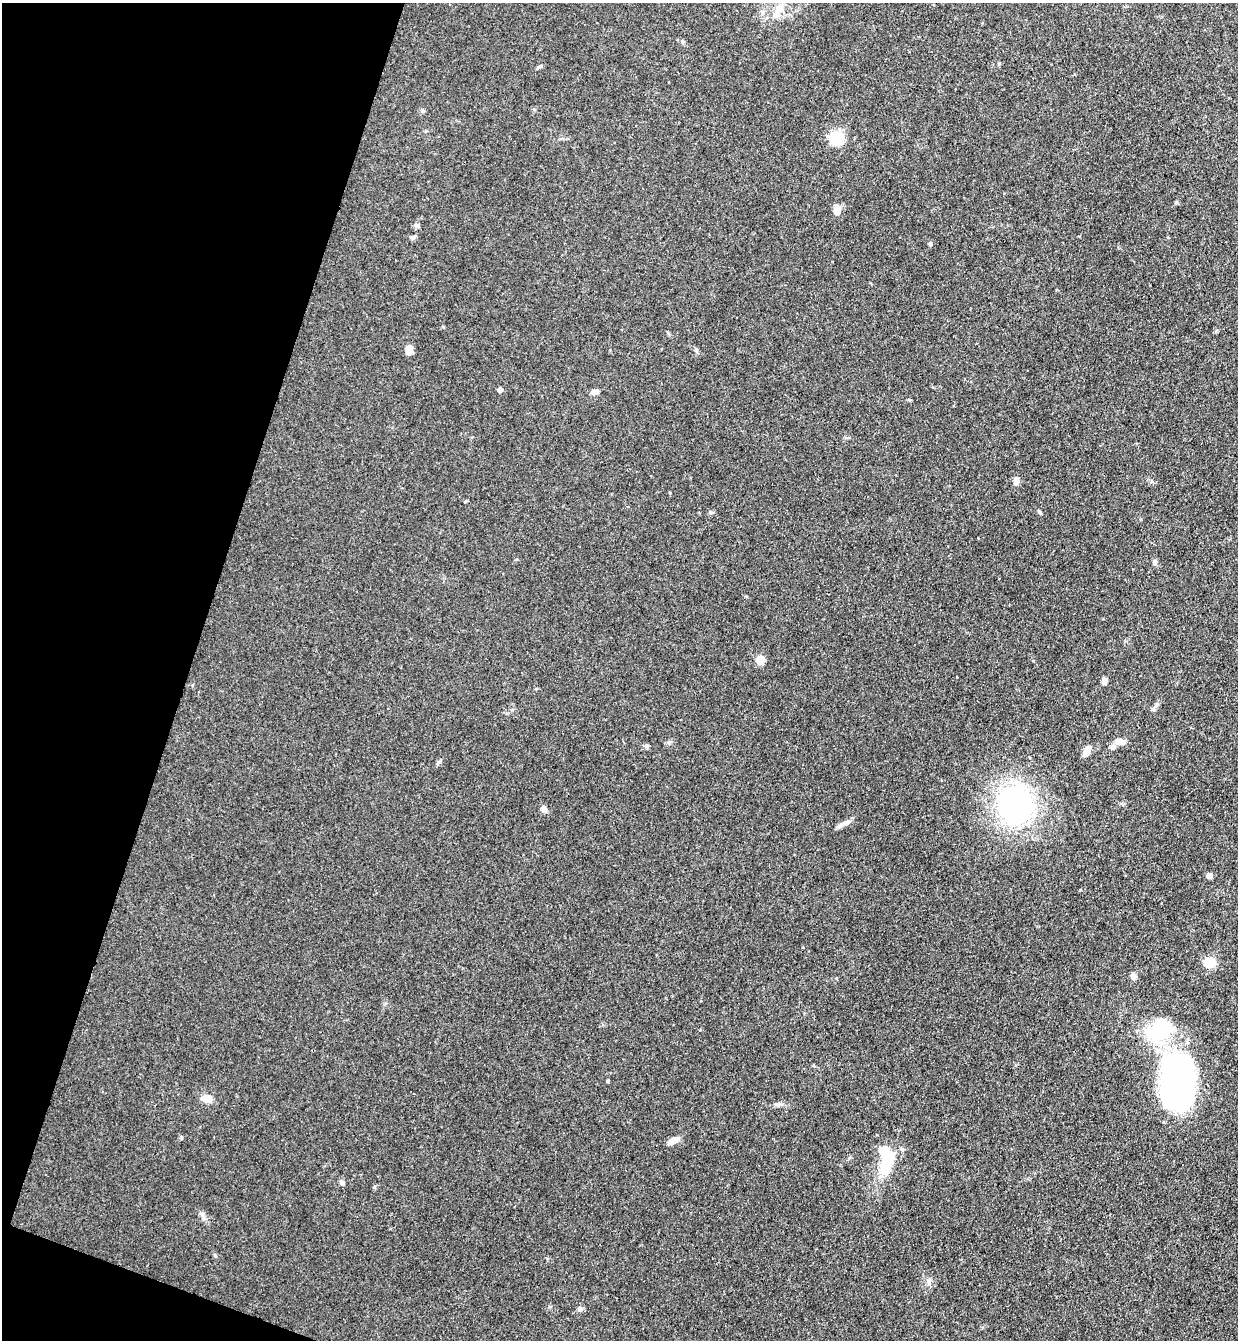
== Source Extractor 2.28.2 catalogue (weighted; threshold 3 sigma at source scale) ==
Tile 9 of 4 x 4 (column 1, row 3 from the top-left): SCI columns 189-1424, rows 1361-2698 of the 5447 x 5397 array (HDU 1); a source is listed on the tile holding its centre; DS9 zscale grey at full resolution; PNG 1240 x 1342 px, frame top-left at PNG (2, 3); no overlay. Shown black and unused: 16% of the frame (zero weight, under 3 of 4 exposures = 5% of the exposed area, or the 3 px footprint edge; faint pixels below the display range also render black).
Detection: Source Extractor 2.28.2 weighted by HDU 2 'WHT'; one run over the whole footprint, this tile lists its part. Background 0.101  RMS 0.0071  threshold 0.0321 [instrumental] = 3 sigma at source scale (4.5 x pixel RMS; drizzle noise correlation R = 1.50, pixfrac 1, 0.05/0.05 arcsec/px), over >= 5 px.
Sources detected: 38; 1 inside a brighter object's white glare — not listed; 3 inside a brighter listed object's ellipse — not listed separately; the other 34 listed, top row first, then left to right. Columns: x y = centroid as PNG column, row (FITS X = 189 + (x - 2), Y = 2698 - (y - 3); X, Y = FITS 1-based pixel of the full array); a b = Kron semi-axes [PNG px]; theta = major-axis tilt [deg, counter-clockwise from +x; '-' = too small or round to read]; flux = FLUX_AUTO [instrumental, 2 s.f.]
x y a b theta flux
779 9 18 10 51 8.7
540 66 8 3 19 1.2
837 138 10 9 - 32
837 209 11 7 90 6.6
416 225 7 5 -17 1.5
413 237 8 5 11 1.5
930 244 5 5 - 0.9
409 349 11 8 -76 5.5
500 390 4 4 - 3.4
595 392 9 6 8 2.7
1016 481 10 6 81 4
1039 511 6 4 -20 0.95
711 512 5 5 - 1.2
1155 562 8 5 80 1.6
760 660 9 8 - 7.2
1104 681 8 6 83 2.8
1157 705 7 4 45 1.7
1119 741 11 8 8 4.5
1087 751 11 7 69 5.2
439 761 7 5 31 1.2
1015 805 48 44 -64 120
544 809 8 6 -54 3.4
842 824 15 6 38 3.5
1209 875 5 4 - 5.6
1210 962 7 7 - 20
1133 976 8 7 - 2.4
608 1081 4 3 - 0.86
1177 1082 60 35 -88 190
207 1098 11 8 -14 6.9
673 1141 11 6 28 6.6
886 1163 28 12 77 32
342 1182 7 4 -44 1.3
215 1255 6 3 -21 0.82
580 1309 7 6 - 2.1
Unlisted compact peaks at least as high as the median listed source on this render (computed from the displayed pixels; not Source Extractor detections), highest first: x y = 1176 202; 696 350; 181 1137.